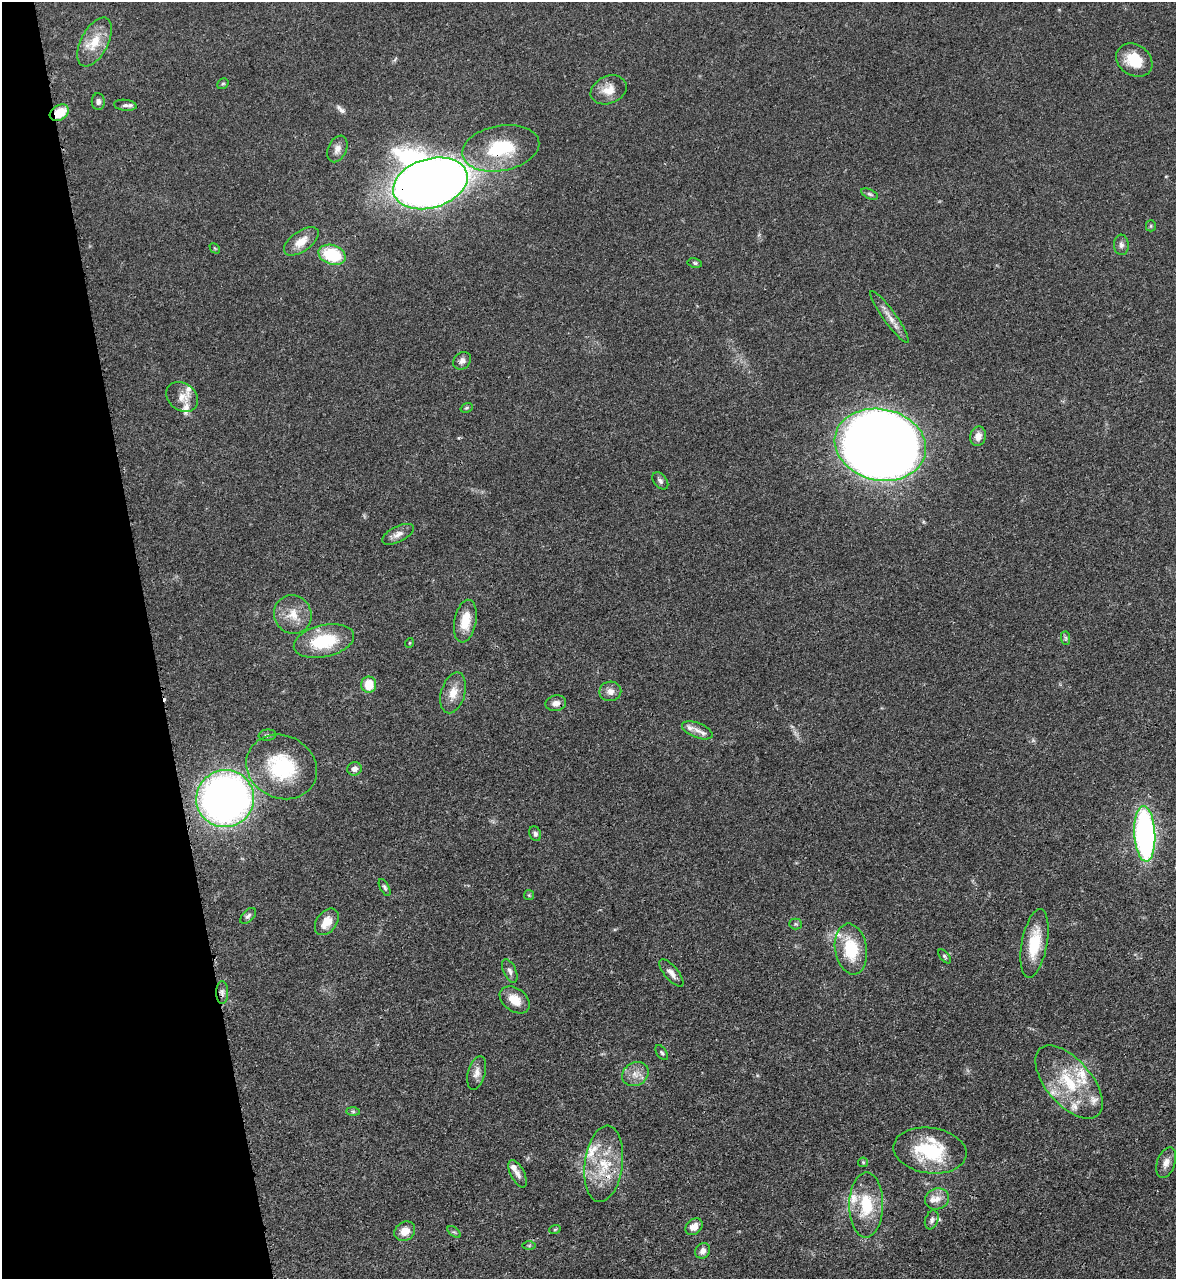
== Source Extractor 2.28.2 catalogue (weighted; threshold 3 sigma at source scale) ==
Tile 5 of 4 x 4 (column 1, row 2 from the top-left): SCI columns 432-1605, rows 2728-4004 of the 5334 x 5453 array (HDU 1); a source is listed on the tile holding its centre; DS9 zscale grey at full resolution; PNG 1178 x 1281 px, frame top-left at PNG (2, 2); each listed source drawn as its Kron ellipse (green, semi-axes under 4 px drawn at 4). Shown black and unused: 13% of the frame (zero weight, under 3 of 4 exposures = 11% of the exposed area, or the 3 px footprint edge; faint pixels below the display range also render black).
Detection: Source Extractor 2.28.2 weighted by HDU 2 'WHT'; one run over the whole footprint, this tile lists its part. Background 0.0519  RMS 0.0042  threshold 0.0187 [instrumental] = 3 sigma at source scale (4.5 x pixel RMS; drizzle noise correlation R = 1.50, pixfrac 1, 0.05/0.05 arcsec/px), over >= 5 px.
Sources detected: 90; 1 inside a brighter object's white glare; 1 cosmic-ray / hot-pixel residue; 1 long thin detection or spike segment (spike, bleed or trail) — neither listed nor drawn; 15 inside a brighter listed object's ellipse — not listed separately; the other 72 listed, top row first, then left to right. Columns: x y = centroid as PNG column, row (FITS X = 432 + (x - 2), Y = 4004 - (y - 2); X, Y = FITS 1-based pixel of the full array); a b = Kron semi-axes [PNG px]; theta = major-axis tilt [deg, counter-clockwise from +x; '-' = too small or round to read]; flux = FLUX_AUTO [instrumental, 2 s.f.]
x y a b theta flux
94 42 26 13 62 8.9
1134 60 19 15 -33 11
223 84 6 5 - 0.55
609 90 19 13 23 5.5
98 101 8 6 -88 1.3
125 105 11 5 -6 1.3
59 113 10 7 31 9.5
501 148 39 22 10 24
337 149 14 9 64 2.7
430 183 38 24 16 560
870 194 9 4 -25 0.85
1151 226 5 5 - 0.53
301 241 20 10 36 5.6
1121 245 10 7 -87 1.4
215 248 6 3 -45 0.39
332 255 14 9 -18 21
695 263 7 4 -11 0.67
890 317 31 6 -55 3.9
462 361 10 8 45 1.9
182 397 17 13 -37 4.1
467 408 6 4 20 0.62
978 436 10 7 77 2.7
880 445 46 35 -12 720
660 481 10 6 -51 1.3
398 534 17 7 27 2.6
293 615 20 18 -57 7.3
465 621 22 11 79 7.9
1066 638 7 4 -89 0.73
324 641 30 16 13 20
409 643 5 3 - 0.33
369 685 8 7 - 8.7
610 691 11 10 - 2.5
453 693 21 12 74 5.5
556 703 10 7 9 2.3
697 730 16 7 -21 3
267 735 9 5 6 0.83
282 767 36 31 -26 30
354 769 7 6 - 1.9
225 799 29 28 - 230
535 834 7 5 -68 1.1
1145 834 28 10 -87 120
385 887 9 4 -62 0.84
529 895 5 5 - 0.54
248 916 10 5 45 1.2
327 922 15 10 53 5.8
795 924 6 5 - 0.72
1034 943 35 12 79 14
851 949 25 16 -81 17
944 956 8 4 -49 0.77
510 971 12 6 -66 1.6
671 973 17 7 -50 2.4
222 993 11 6 -90 1.5
515 1000 17 11 -36 6.2
662 1053 8 5 -55 0.73
477 1073 17 8 74 2.9
635 1074 14 11 31 3.8
1069 1082 44 22 -49 23
353 1111 7 4 -1 0.65
930 1151 37 22 -8 25
863 1162 5 4 - 0.52
1166 1163 16 9 71 2.9
604 1164 38 19 83 17
518 1174 15 7 -63 2.4
937 1199 12 10 21 3.4
866 1205 32 17 89 16
932 1220 10 6 70 1.4
694 1227 9 7 41 3.5
555 1229 6 3 19 0.45
405 1231 11 9 37 4.6
454 1232 8 4 -35 0.65
529 1245 7 4 1 0.58
703 1251 8 7 - 2.1
Overlapping masked pixels (flux is a lower limit): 4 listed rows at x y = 59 113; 501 148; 430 183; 604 1164